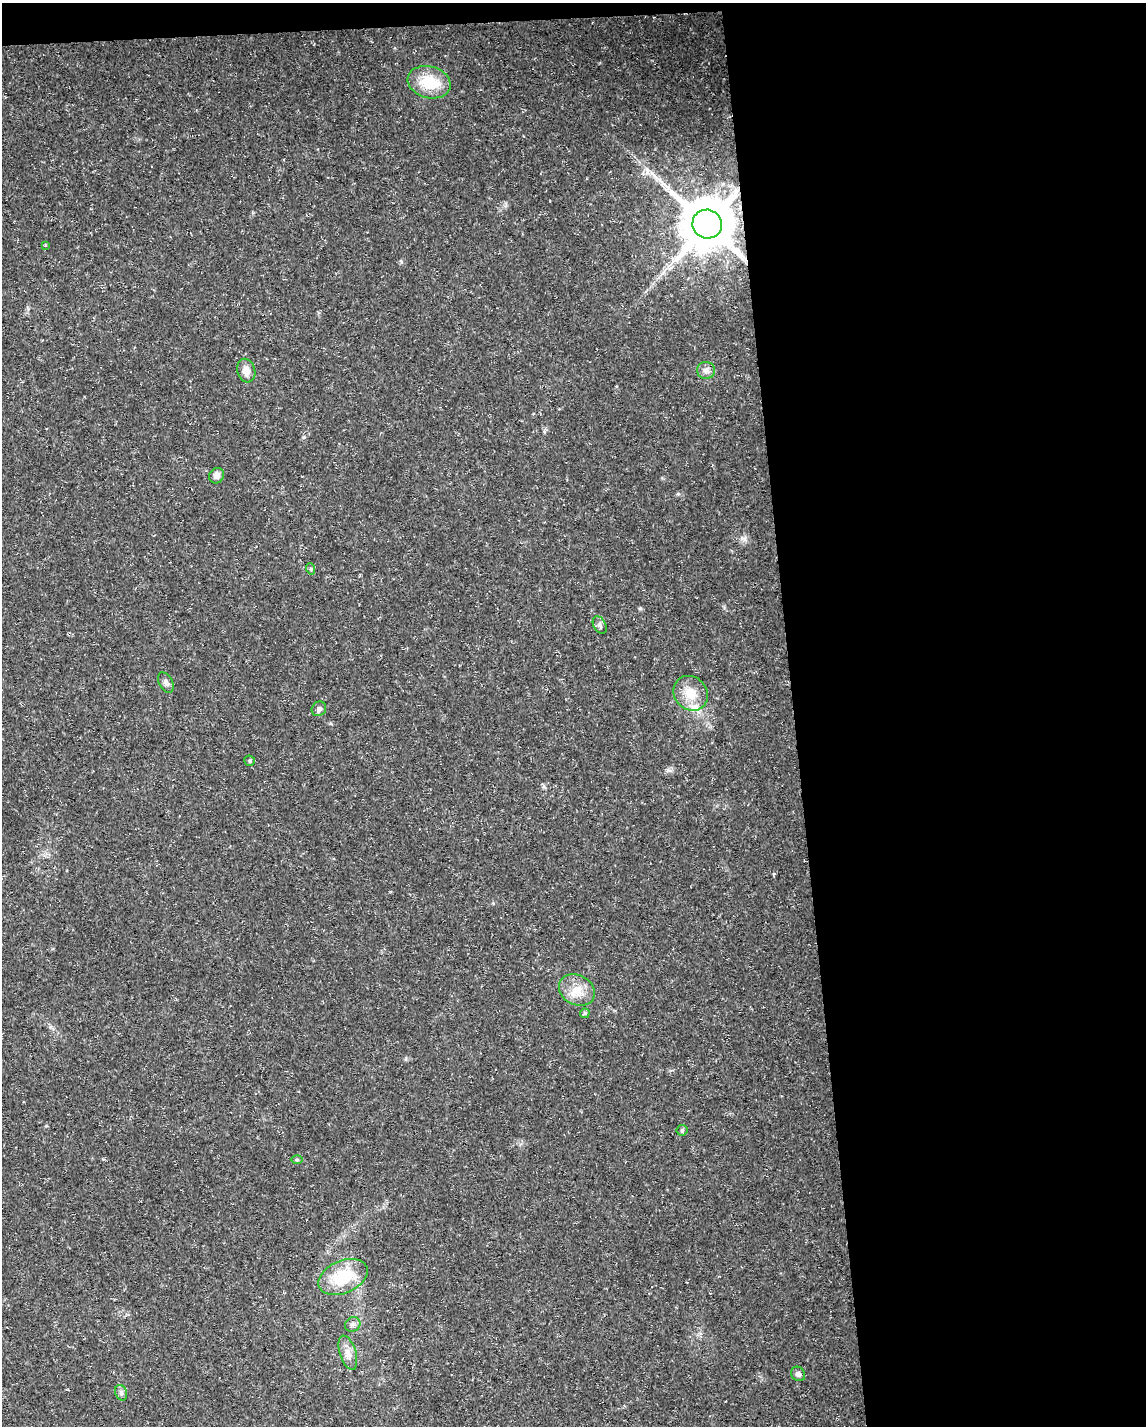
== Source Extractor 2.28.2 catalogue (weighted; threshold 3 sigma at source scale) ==
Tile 4 of 4 x 3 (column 4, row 1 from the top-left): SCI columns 3431-4574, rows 2901-4324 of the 4574 x 4333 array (HDU 1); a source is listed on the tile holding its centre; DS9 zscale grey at full resolution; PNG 1148 x 1428 px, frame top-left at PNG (2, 3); each listed source drawn as its Kron ellipse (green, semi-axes under 4 px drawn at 4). Shown black and unused: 32% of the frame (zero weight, under 3 of 5 exposures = <1% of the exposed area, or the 3 px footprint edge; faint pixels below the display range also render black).
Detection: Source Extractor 2.28.2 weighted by HDU 2 'WHT'; one run over the whole footprint, this tile lists its part. Background 0.0165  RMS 0.0022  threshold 0.01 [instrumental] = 3 sigma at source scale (4.5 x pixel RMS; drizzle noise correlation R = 1.50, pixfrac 1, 0.0396/0.0396 arcsec/px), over >= 5 px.
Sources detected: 22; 1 inside a brighter listed object's ellipse — not listed separately; the other 21 listed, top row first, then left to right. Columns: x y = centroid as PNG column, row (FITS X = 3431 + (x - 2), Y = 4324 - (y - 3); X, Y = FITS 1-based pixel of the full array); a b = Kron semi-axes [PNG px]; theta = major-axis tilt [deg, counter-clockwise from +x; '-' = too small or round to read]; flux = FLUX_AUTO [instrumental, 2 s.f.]
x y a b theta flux
429 82 22 15 -15 7.9
707 224 15 14 - 1400
45 245 4 3 - 0.28
706 370 9 8 - 1
246 371 12 9 -74 1.8
217 476 8 7 - 1.2
311 569 6 3 -71 0.29
600 625 9 6 -61 0.65
166 683 11 6 -62 0.82
691 693 18 16 -48 4.4
319 709 8 6 48 0.7
250 761 5 5 - 0.37
577 990 19 15 -30 3.9
585 1013 5 4 - 0.55
682 1130 6 5 - 0.35
297 1160 6 4 0 0.32
343 1277 26 16 24 9.8
353 1324 8 7 - 0.75
348 1353 18 8 -73 1.9
798 1374 8 6 -44 0.85
121 1393 8 6 -70 0.61
Overlapping masked pixels (flux is a lower limit): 1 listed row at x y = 707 224
Unlisted compact peaks at least as high as the median listed source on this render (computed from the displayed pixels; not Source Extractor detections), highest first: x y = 304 437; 640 608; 678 494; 401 262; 742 538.